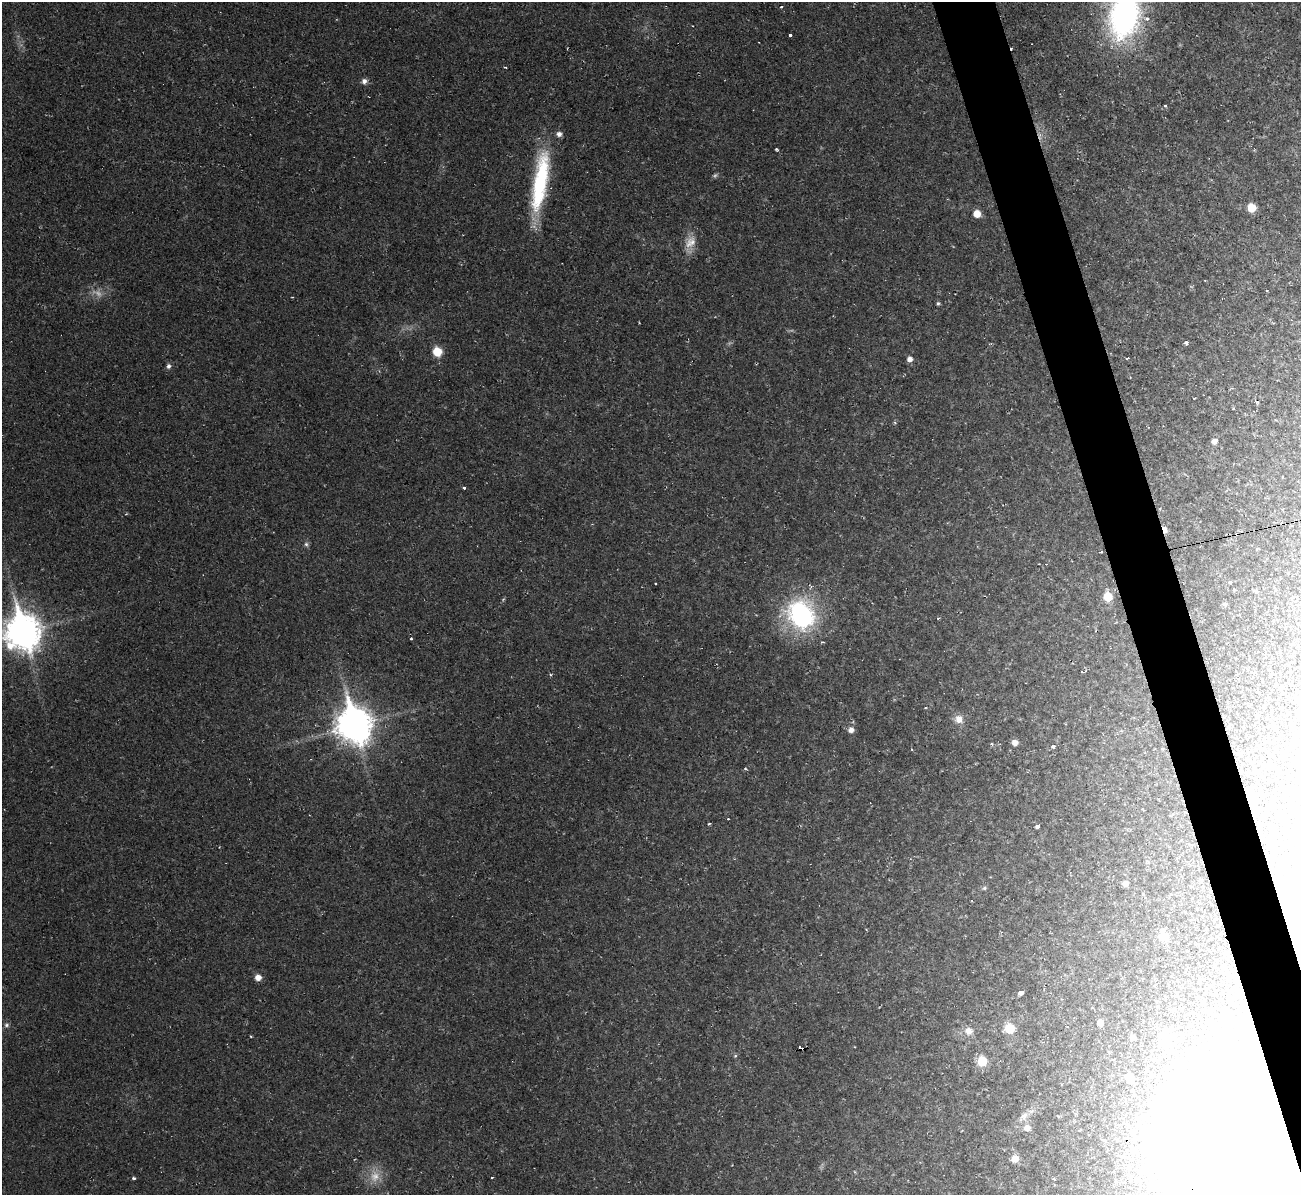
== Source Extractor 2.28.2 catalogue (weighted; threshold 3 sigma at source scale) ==
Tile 6 of 4 x 4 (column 2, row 2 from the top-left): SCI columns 1301-2599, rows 2530-3722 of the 5198 x 5179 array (HDU 1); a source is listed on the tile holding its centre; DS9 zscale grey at full resolution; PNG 1303 x 1197 px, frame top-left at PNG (2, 2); no overlay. Shown black and unused: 4% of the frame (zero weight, under 2 of 3 exposures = <1% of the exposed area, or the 3 px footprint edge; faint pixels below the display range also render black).
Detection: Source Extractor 2.28.2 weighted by HDU 2 'WHT'; one run over the whole footprint, this tile lists its part. Background 0.0232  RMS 0.0062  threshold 0.0278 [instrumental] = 3 sigma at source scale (4.5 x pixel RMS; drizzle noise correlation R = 1.50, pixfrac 1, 0.05/0.05 arcsec/px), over >= 5 px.
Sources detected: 79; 4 too faint to see at this stretch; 3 inside a brighter object's white glare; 5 cosmic-ray / hot-pixel residue — not listed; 2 inside a brighter listed object's ellipse — not listed separately; the other 65 listed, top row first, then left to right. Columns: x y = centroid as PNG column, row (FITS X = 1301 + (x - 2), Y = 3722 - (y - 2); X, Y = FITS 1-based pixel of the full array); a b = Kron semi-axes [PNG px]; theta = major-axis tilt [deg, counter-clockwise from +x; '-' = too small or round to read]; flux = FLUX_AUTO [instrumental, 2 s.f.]
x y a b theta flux
781 7 4 3 - 0.7
1124 16 44 28 79 180
693 26 2 2 - 0.42
790 35 3 3 - 5.3
364 81 8 7 - 2.5
1165 105 3 3 - 1.7
540 182 71 15 81 65
1251 207 6 6 - 12
977 214 6 6 - 8.1
690 242 19 14 58 8.9
938 303 5 4 - 1
1186 342 4 3 - 5
437 352 7 7 - 15
1127 358 3 2 - 0.98
910 359 6 6 - 3.3
168 366 7 6 - 1.8
1194 398 3 2 - 1.3
1233 408 3 2 - 0.68
1214 441 6 5 - 3.2
464 488 3 3 - 2
1165 529 8 5 -74 3.7
1237 534 4 3 - 1.1
306 544 7 6 - 1.5
1101 552 3 2 - 1.2
1230 582 4 4 - 0.78
656 584 3 2 - 1
1256 591 5 5 - 0.84
1108 597 7 7 - 14
1225 604 6 5 - 1.3
801 615 32 27 -58 95
938 618 3 2 - 0.92
23 632 14 12 -78 1200
411 639 3 3 - 1.5
1082 672 4 2 - 0.41
550 675 3 3 - 1.7
959 719 11 10 - 5.5
354 725 14 12 -73 1100
851 730 6 5 - 3.7
1015 742 6 5 - 4.1
1053 746 4 3 - 3.1
745 769 4 3 - 0.74
1251 799 8 6 -66 34
709 823 3 3 - 0.78
1037 826 3 3 - 18
1125 883 6 6 - 2.9
984 888 6 5 - 1.1
1163 936 8 7 - 11
258 977 6 6 - 4.7
1021 992 4 3 - 34
1100 1023 6 5 - 4.9
6 1025 7 6 - 1.6
1009 1029 7 7 - 19
968 1031 10 10 - 4.9
1132 1038 5 4 - 2.5
1166 1038 18 14 -59 8
801 1048 6 3 -5 27
735 1056 5 4 - 0.76
982 1061 8 8 - 14
1129 1077 6 6 - 5.7
1024 1116 13 8 63 4.3
1027 1128 8 8 - 4.2
1213 1134 64 52 80 1500
1015 1158 7 6 - 7.3
134 1178 5 4 - 0.99
492 1178 3 3 - 0.99
Overlapping masked pixels (flux is a lower limit): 5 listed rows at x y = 1165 529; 1237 534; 1251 799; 801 1048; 1213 1134
Isophote crosses this tile's border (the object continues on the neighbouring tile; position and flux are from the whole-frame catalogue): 3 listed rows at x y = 1124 16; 23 632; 1213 1134
Unlisted compact peaks at least as high as the median listed source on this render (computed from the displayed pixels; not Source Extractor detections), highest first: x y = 776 149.